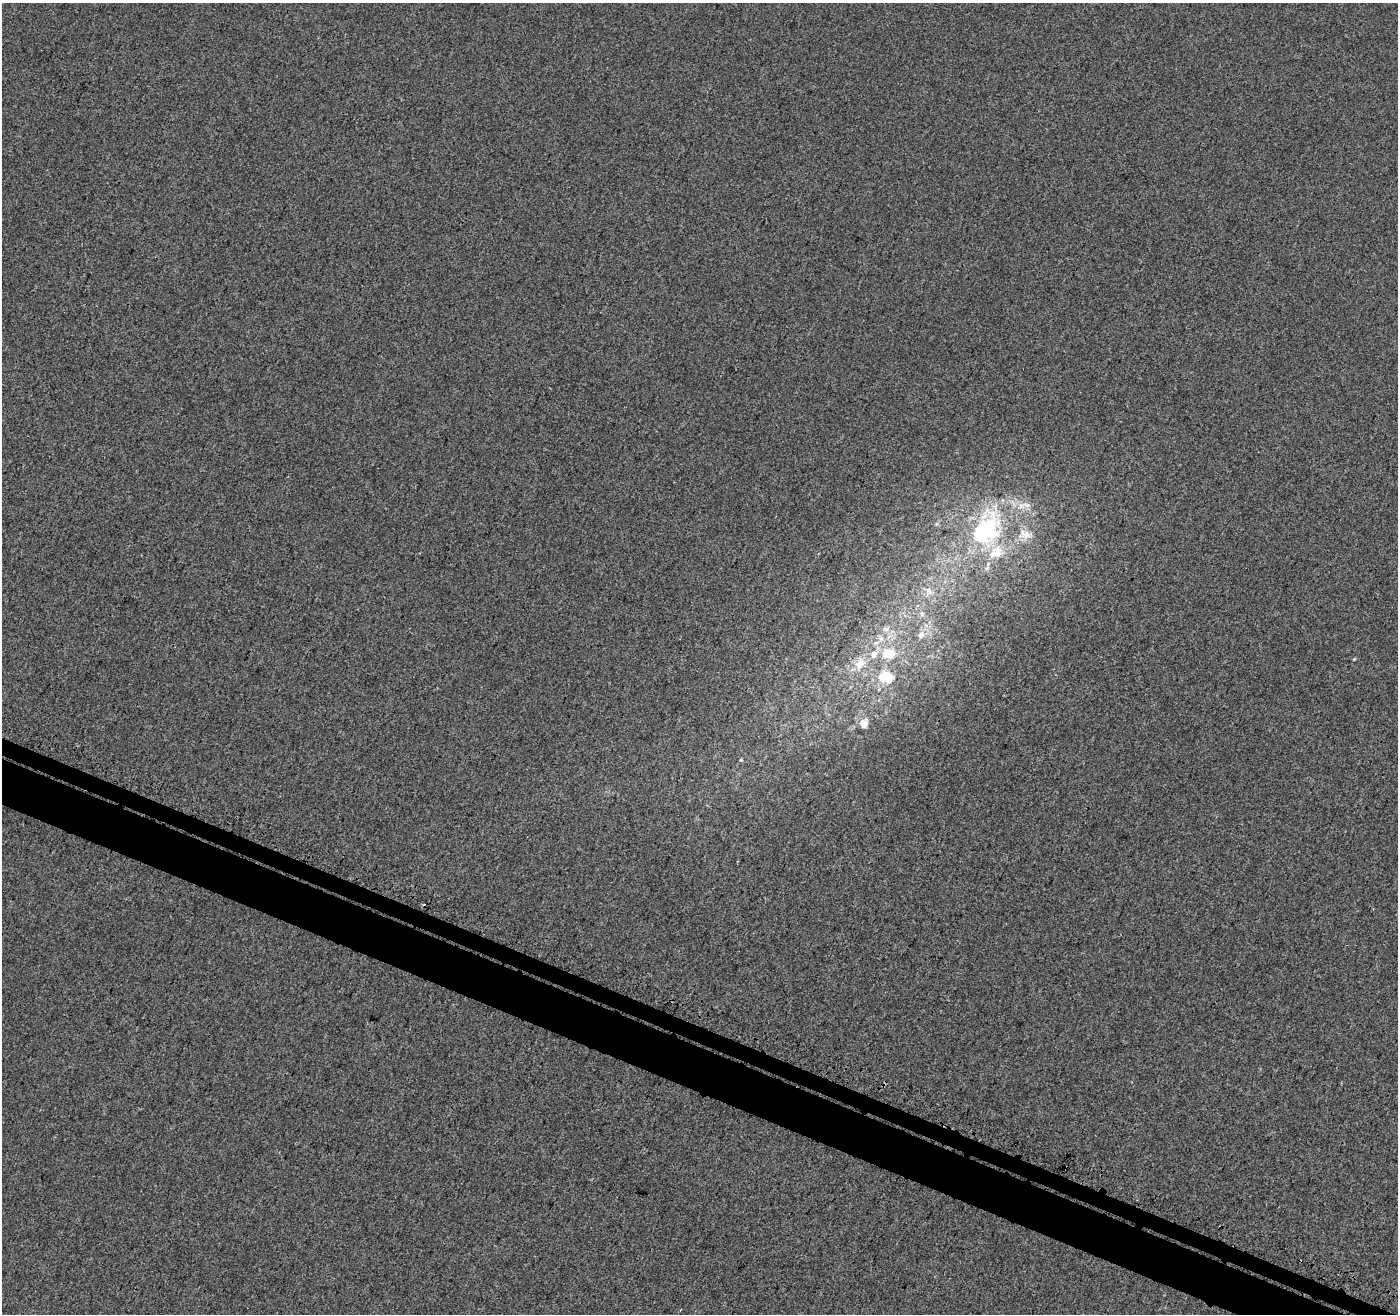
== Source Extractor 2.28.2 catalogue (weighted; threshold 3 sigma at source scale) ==
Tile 6 of 4 x 4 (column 2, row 2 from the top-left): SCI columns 1453-2848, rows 2949-4260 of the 5757 x 5879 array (HDU 1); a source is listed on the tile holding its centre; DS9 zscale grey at full resolution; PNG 1400 x 1316 px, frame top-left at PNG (2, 3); no overlay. Shown black and unused: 5% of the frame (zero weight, under 3 of 4 exposures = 5% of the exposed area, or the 3 px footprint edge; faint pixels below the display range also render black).
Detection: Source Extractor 2.28.2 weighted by HDU 2 'WHT'; one run over the whole footprint, this tile lists its part. Background 0.00121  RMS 0.0037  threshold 0.0168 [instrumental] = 3 sigma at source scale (4.5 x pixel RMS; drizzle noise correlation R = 1.50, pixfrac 1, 0.0396/0.0396 arcsec/px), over >= 5 px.
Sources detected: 13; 1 inside a brighter object's white glare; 1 cosmic-ray / hot-pixel residue — not listed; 2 inside a brighter listed object's ellipse — not listed separately; the other 9 listed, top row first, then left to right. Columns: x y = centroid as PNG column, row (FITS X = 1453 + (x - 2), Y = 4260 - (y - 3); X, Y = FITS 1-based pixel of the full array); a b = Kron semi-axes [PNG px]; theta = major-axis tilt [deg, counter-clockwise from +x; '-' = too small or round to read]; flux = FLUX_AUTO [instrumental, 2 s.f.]
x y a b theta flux
1026 505 12 8 -22 2.9
987 526 43 37 73 44
1026 534 18 11 15 4.5
929 590 10 7 -45 2
921 635 9 8 - 1.9
890 653 16 13 -12 7.6
859 664 17 11 41 4.9
886 677 22 17 -12 9.5
863 723 10 9 - 3.2